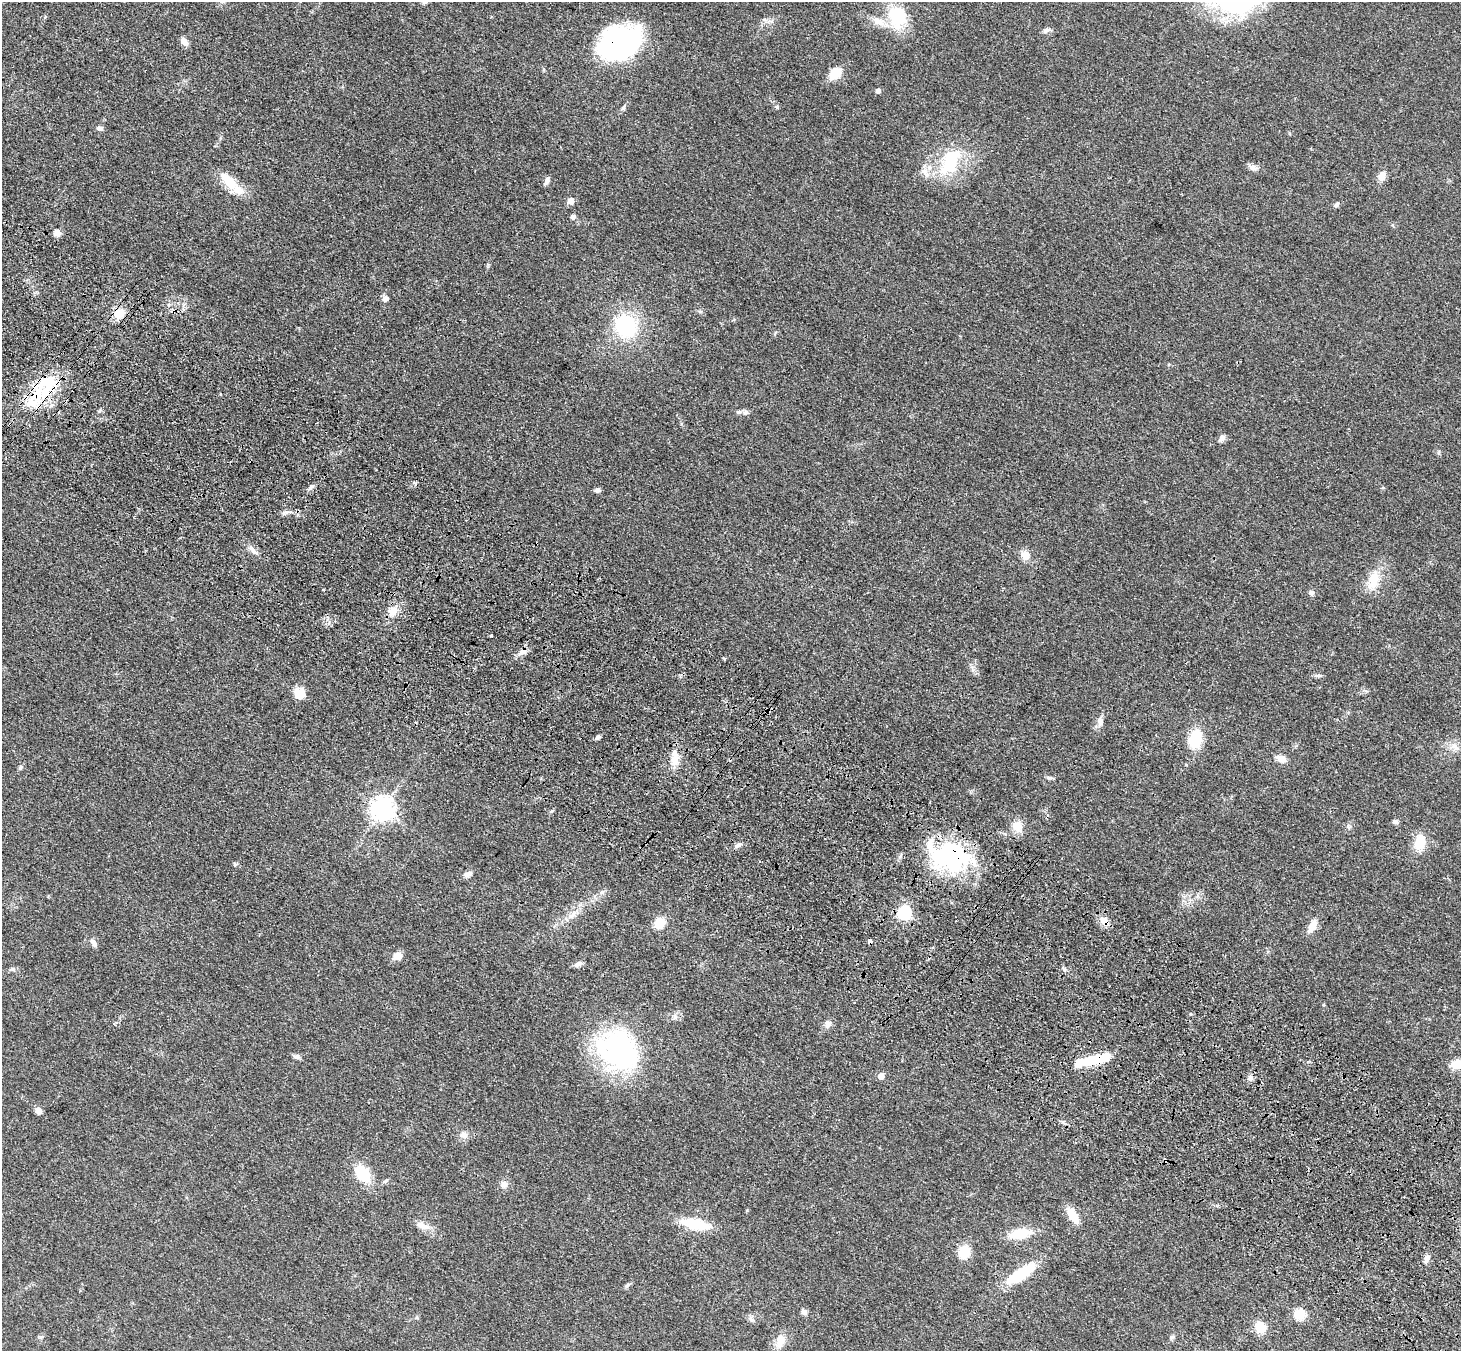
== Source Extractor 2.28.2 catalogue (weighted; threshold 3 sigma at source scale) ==
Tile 6 of 4 x 4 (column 2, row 2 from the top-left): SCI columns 1538-2996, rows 2950-4298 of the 5990 x 6038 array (HDU 1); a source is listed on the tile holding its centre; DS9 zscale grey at full resolution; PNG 1463 x 1353 px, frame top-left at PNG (2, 2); no overlay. Shown black and unused: <1% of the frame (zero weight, under 3 of 4 exposures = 6% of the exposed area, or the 3 px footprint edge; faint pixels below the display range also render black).
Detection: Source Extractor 2.28.2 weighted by HDU 2 'WHT'; one run over the whole footprint, this tile lists its part. Background 0.0389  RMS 0.0045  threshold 0.0204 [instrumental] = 3 sigma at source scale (4.5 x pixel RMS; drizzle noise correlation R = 1.50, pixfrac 1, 0.05/0.05 arcsec/px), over >= 5 px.
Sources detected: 109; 6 inside a brighter object's white glare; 2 cosmic-ray / hot-pixel residue — not listed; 5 inside a brighter listed object's ellipse — not listed separately; the other 96 listed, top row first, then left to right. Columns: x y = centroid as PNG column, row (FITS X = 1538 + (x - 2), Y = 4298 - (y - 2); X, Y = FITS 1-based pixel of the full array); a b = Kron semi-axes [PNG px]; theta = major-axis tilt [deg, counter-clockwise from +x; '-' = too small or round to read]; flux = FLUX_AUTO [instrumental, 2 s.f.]
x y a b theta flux
425 2 6 5 - 0.72
897 16 23 17 -77 24
769 21 7 5 44 1.3
879 21 18 11 -23 5.5
1046 30 11 5 17 1.6
184 41 11 7 -55 2.7
618 44 60 26 30 63
835 74 17 11 44 7.1
878 91 4 4 - 2.3
776 107 6 4 -22 0.72
623 108 9 4 55 1
100 128 8 6 -14 1.5
951 163 42 23 46 25
1253 167 12 8 -11 2
1382 176 10 8 64 4
547 180 11 5 63 1.7
231 183 33 12 -44 12
571 201 5 5 - 7.7
1336 204 8 5 43 1.1
573 217 5 4 - 2.1
57 233 7 7 - 3.2
385 298 7 7 - 1.9
119 313 13 11 47 6.8
626 326 22 19 -45 37
46 385 41 29 58 26
745 412 9 6 49 1.2
1222 438 9 6 50 1.9
311 486 8 6 28 1.5
597 490 7 6 - 1.3
284 513 10 6 16 1.4
253 550 16 6 -53 2.6
1025 555 12 9 -65 4.5
1373 581 28 14 71 10
1311 593 7 6 - 1.4
393 611 13 10 33 5
491 635 3 3 - 1.1
523 652 12 8 32 2.7
1318 675 8 5 -6 1.1
299 694 13 12 - 6
1100 721 14 7 -82 2.5
598 737 8 4 29 1
1195 739 19 13 77 15
1454 746 13 9 -20 3.4
675 758 24 11 89 6.3
1281 758 11 7 -19 4.2
20 767 6 4 72 0.71
1049 778 9 4 0 0.92
382 809 8 8 - 380
551 811 6 4 28 0.72
1395 822 7 5 -18 1.3
1017 826 18 13 -65 5.2
1348 826 7 4 -71 0.75
1420 842 15 10 83 12
738 845 10 5 29 1.5
946 856 58 31 -11 58
235 864 5 5 - 0.72
468 874 11 7 29 2.1
602 892 7 4 19 0.95
904 913 6 6 - 79
572 915 15 7 55 3.5
1104 921 12 9 -38 4.3
659 923 13 11 51 6.7
1312 926 16 8 63 4.8
870 941 4 4 - 3.9
93 942 12 6 -56 2.1
397 956 7 6 - 7.1
578 964 10 6 28 1.9
12 969 8 6 -2 1.1
1190 1014 5 3 - 0.37
675 1016 7 4 -72 0.97
827 1024 10 8 84 2.6
618 1050 53 43 -42 82
296 1057 10 6 -12 1.4
1094 1060 24 9 15 19
1458 1064 16 9 2 8.1
881 1076 5 5 - 6.2
1250 1078 8 8 - 1.7
38 1111 7 6 - 2.9
464 1135 11 9 -7 2.5
363 1174 19 13 -53 14
385 1181 10 4 26 0.96
504 1184 9 9 - 2.5
1072 1216 15 8 -60 9.5
695 1224 24 9 -11 22
422 1225 19 9 -23 4.2
1020 1234 16 8 9 17
964 1252 12 10 74 10
1427 1258 8 7 - 1.8
1021 1274 31 10 33 23
627 1285 9 5 44 0.97
804 1312 8 6 -41 1.8
1299 1314 5 5 - 35
751 1319 10 6 -57 1.5
1260 1328 11 9 -73 8.7
1172 1337 7 4 43 0.89
780 1341 21 10 81 4.9
Overlapping masked pixels (flux is a lower limit): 8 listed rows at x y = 618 44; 119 313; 46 385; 523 652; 946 856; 1104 921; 870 941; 1094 1060
Isophote crosses this tile's border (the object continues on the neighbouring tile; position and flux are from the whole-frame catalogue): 2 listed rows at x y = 425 2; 1458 1064
Unlisted compact peaks at least as high as the median listed source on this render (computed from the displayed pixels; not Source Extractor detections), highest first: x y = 99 411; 747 1210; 323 590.